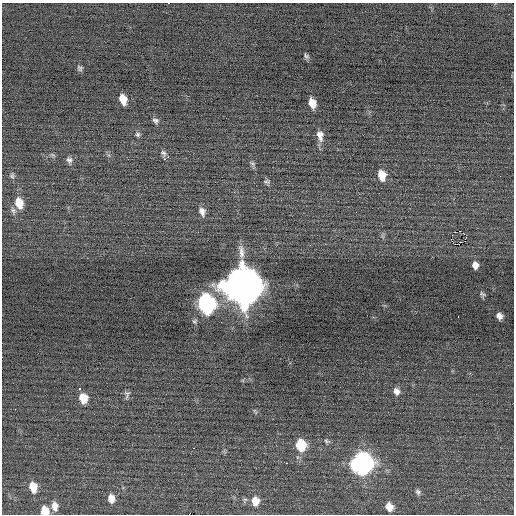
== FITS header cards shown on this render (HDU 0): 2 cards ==
NAXIS1  =                  512 / Axis length
NAXIS2  =                  512 / Axis length

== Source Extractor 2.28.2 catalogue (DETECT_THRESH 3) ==
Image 512 x 512 px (HDU 0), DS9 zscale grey, 1 PNG px = 1 image px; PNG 516 x 516 px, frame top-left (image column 1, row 512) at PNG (2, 3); no overlay
Background 0.00241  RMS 0.67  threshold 2.02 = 3 sigma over >= 5 px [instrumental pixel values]
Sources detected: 46; all 46 listed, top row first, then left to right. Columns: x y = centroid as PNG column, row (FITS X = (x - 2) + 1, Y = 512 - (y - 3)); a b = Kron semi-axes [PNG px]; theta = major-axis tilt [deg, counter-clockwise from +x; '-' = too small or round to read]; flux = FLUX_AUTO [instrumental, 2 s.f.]
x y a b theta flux
168 3 2 2 - 460
306 56 7 5 -60 100
80 68 7 6 - 110
122 100 7 6 - 1100
312 103 9 6 -72 510
155 121 9 7 -18 140
138 134 6 6 - 99
320 135 15 9 -81 370
163 153 8 6 -60 130
53 155 9 4 -27 90
168 157 2 2 - 250
165 159 3 2 - 280
69 160 10 8 -67 180
252 164 9 5 -23 100
382 175 10 7 -77 730
12 176 9 6 -78 120
267 182 9 6 -1 110
19 203 12 8 -75 760
13 211 10 7 -64 160
202 211 10 7 -73 260
460 231 2 2 - 1400
451 239 2 2 - 220
475 265 7 6 - 290
242 285 15 12 -74 170000
482 294 8 5 -30 87
206 304 12 9 -75 15000
499 316 6 5 - 240
458 317 2 2 - 35
80 389 3 3 - 610
396 391 10 8 -65 240
127 394 11 7 80 140
83 398 11 9 -78 590
255 411 9 3 -56 67
327 441 9 5 -25 93
301 445 10 8 -77 1800
194 448 3 2 - 160
287 463 3 2 - 28
362 463 11 10 - 23000
33 487 12 8 -79 680
418 492 8 6 -44 120
111 498 10 8 -78 400
255 501 11 9 -84 560
55 506 11 8 -79 360
389 507 9 7 -61 440
45 511 8 7 - 890
189 514 2 2 - 140
At the frame edge (FLAGS 8, measured only in part): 3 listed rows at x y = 168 3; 45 511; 189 514